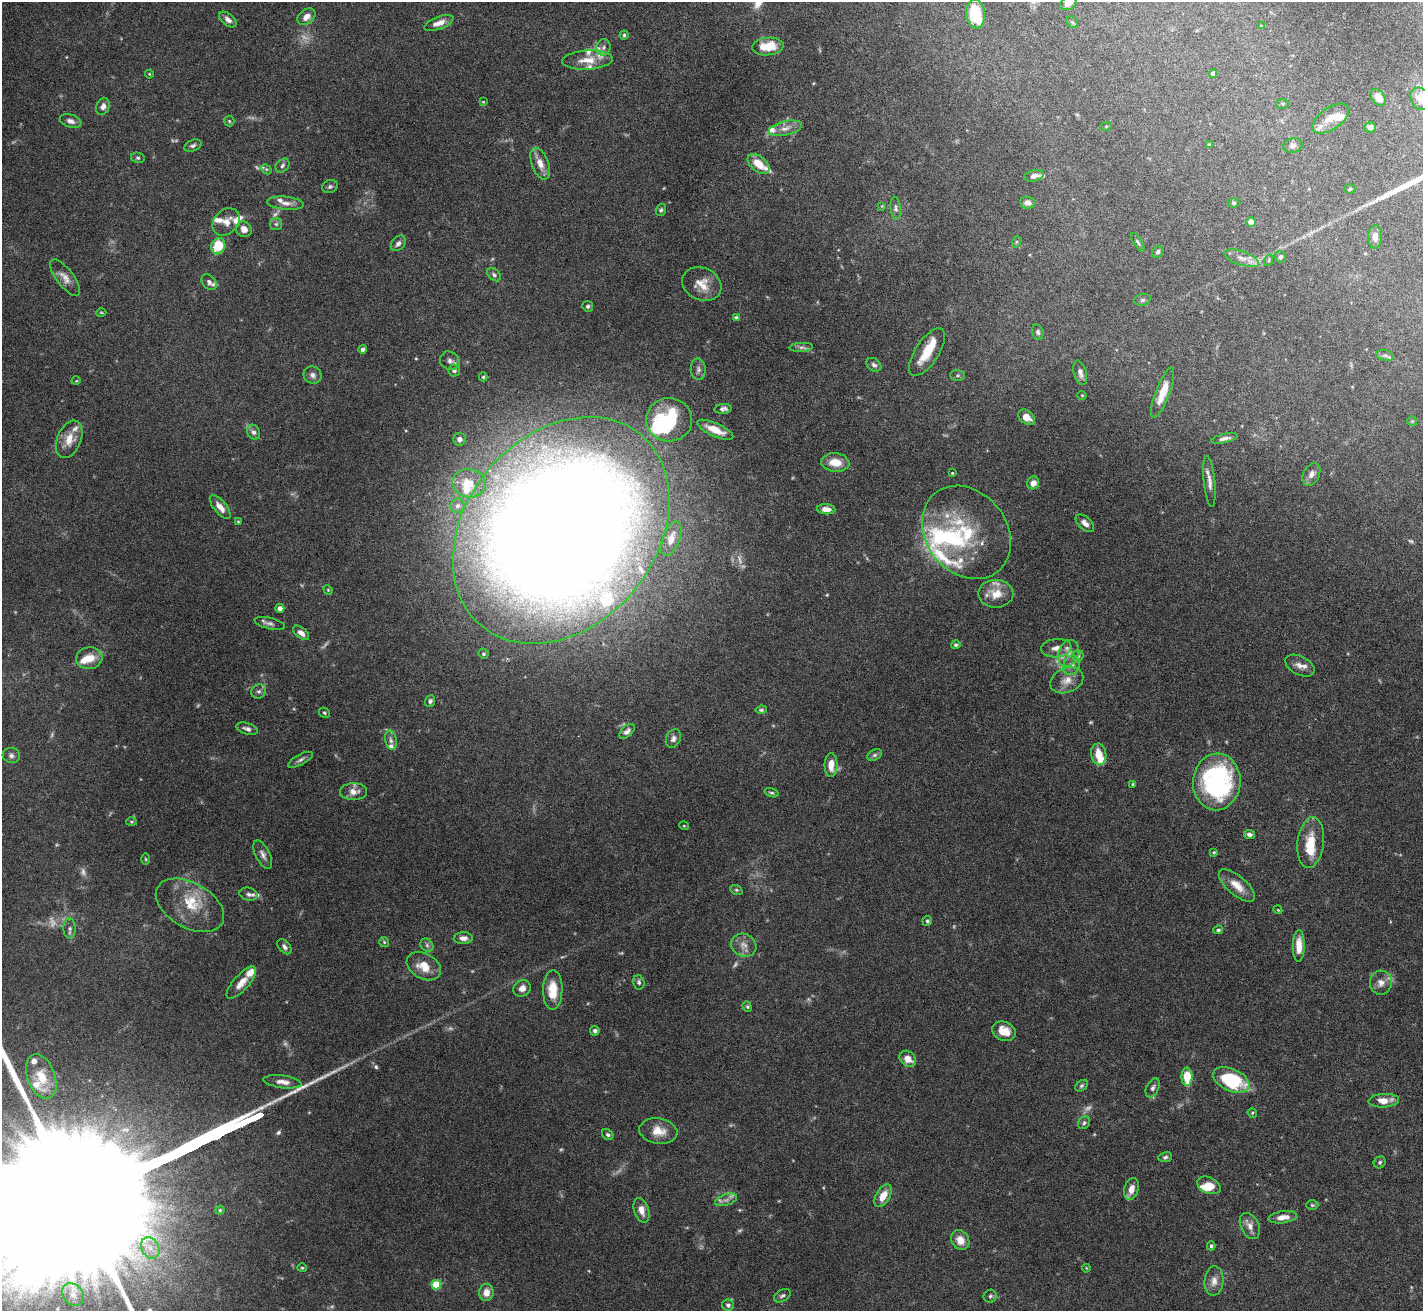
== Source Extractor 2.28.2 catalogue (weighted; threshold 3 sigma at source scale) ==
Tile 10 of 4 x 4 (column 2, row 3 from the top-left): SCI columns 1422-2842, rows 1460-2768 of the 5683 x 5672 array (HDU 1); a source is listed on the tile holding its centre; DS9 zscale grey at full resolution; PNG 1425 x 1313 px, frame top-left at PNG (2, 2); each listed source drawn as its Kron ellipse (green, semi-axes under 4 px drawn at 4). Nothing masked; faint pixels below the display range render black.
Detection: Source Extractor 2.28.2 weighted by HDU 2 'WHT'; one run over the whole footprint, this tile lists its part. Background 0.105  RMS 0.0028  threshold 0.0116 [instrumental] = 3 sigma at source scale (4.09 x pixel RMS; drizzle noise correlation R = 1.36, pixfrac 0.8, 0.05/0.05 arcsec/px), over >= 5 px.
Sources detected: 256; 23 too faint to see at this stretch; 2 inside a brighter object's white glare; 1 long thin detection or spike segment (spike, bleed or trail) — neither listed nor drawn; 33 inside a brighter listed object's ellipse — not listed separately; the other 197 listed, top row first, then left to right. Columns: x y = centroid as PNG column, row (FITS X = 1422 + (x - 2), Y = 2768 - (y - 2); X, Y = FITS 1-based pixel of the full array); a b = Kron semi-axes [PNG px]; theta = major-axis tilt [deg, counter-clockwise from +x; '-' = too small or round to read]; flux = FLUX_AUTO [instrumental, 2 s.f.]
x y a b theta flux
1068 3 9 6 28 1.7
976 14 14 9 -84 9.1
306 17 10 7 37 1.9
228 20 10 6 -40 1.1
1072 22 6 5 - 0.39
439 23 15 6 21 2.2
1261 26 4 4 - 0.23
624 35 4 4 - 0.38
768 46 16 9 6 6
603 47 8 7 - 1
587 60 25 9 3 4
149 74 4 4 - 0.25
1213 74 4 4 - 1.1
1378 97 9 6 -54 2.6
1421 99 12 9 -52 3.1
483 102 3 3 - 0.21
1283 104 6 5 - 0.4
103 106 8 6 68 1.2
1331 119 21 11 35 3.4
71 121 11 6 -18 1.1
229 121 5 5 - 0.4
1106 126 6 3 19 0.25
1370 127 6 5 - 0.92
785 128 17 7 13 2.1
1209 145 4 3 - 0.52
193 146 9 5 21 0.7
1293 146 10 7 13 0.91
138 158 7 5 -14 0.51
540 164 17 8 -70 3.1
758 164 13 7 -39 4.6
282 166 8 6 48 0.72
266 169 6 4 -42 0.39
1034 176 10 5 15 1.2
330 186 8 6 23 0.61
1350 189 5 4 - 0.4
285 203 18 6 -5 1.8
1028 203 7 6 - 1.2
1234 203 6 4 -2 0.37
882 206 4 4 - 0.22
896 208 11 5 -84 0.73
661 210 6 5 - 0.49
226 222 15 11 45 2.7
1251 222 5 4 - 1.9
276 224 6 6 - 0.54
244 229 8 7 - 2.2
1375 237 12 7 90 1.8
1016 242 6 3 71 0.29
1138 242 10 4 -59 0.53
398 243 9 6 49 1.1
218 246 8 7 - 7.8
1158 252 6 5 - 0.61
1280 257 6 5 - 0.69
1242 258 18 7 -19 2.1
1269 260 6 3 72 0.33
494 275 8 5 -40 0.69
65 278 22 8 -53 2.4
209 282 9 6 -48 0.89
702 284 20 16 -24 4
1142 300 8 6 15 0.58
588 306 5 5 - 0.55
101 312 5 3 - 0.24
736 318 4 3 - 0.57
1038 332 8 5 -71 0.59
801 347 12 4 4 0.84
363 349 4 4 - 0.92
927 352 27 11 57 6.2
1385 355 9 5 -13 0.68
450 361 10 8 -33 1.2
874 365 8 6 -37 0.8
698 369 11 7 -87 1.1
454 370 6 6 - 0.86
1080 373 12 6 -74 1.3
312 375 9 8 - 1.2
958 375 7 5 -1 0.5
483 377 4 3 - 0.39
76 381 4 3 - 0.2
1163 393 27 7 70 4.1
1082 395 5 4 - 0.27
723 409 9 5 4 0.92
1026 417 9 6 -36 2.7
669 420 23 21 1 19
1412 421 5 5 - 0.32
715 430 19 6 -24 4.4
254 432 8 6 -63 0.98
1225 438 14 4 12 1.1
69 439 19 12 67 4.2
459 439 6 6 - 1.3
835 462 14 9 -6 4.2
952 473 3 2 - 0.23
1311 474 12 8 63 1.5
1209 482 25 5 -84 2
469 483 17 14 -11 5.8
1033 483 6 6 - 1.7
457 506 7 7 - 1.1
220 507 14 6 -50 2.3
826 509 9 5 -5 1.9
238 521 3 3 - 0.21
1085 523 11 6 -42 1.4
561 530 125 95 50 990
966 532 50 40 -51 23
671 539 18 8 70 3.1
328 590 5 4 - 0.28
996 594 17 14 0 4.2
280 608 4 4 - 1.9
270 623 15 5 -13 1.1
301 633 9 5 -38 1.6
956 645 4 4 - 0.5
1056 648 15 9 5 2.3
1068 653 14 10 68 2.5
484 654 5 4 - 0.44
1078 656 5 5 - 0.59
89 658 13 11 10 3.7
1071 665 10 8 70 1.6
1300 666 16 9 -27 1.9
1067 680 17 12 23 3
259 691 7 6 - 0.76
430 701 6 5 - 0.7
761 710 5 4 - 0.39
324 713 6 5 - 0.45
247 729 11 5 -17 0.98
627 731 9 5 43 1.1
673 738 10 7 64 1.1
391 740 10 5 -78 1
1099 754 11 7 -81 3.7
11 755 8 7 - 0.98
875 755 8 5 27 0.62
300 760 14 5 28 0.91
831 765 12 6 89 3.4
1217 782 28 23 86 45
1132 784 4 3 - 0.27
353 792 13 8 1 2.2
771 793 7 4 -16 0.45
132 822 5 4 - 0.33
684 826 5 3 - 0.24
1249 834 5 4 - 0.87
1311 843 26 13 83 7.2
1214 852 4 4 - 0.29
263 855 15 7 -63 1.4
146 859 6 3 -89 0.29
1237 885 22 9 -40 3.7
736 890 6 4 -21 0.43
249 894 9 6 -14 0.92
190 905 37 22 -30 10
1278 910 4 3 - 0.23
927 921 5 4 - 0.42
70 929 10 6 -89 0.85
1218 930 5 3 - 0.4
463 938 9 6 0 1.5
384 942 5 5 - 0.35
427 945 7 6 - 0.71
744 945 13 11 -30 2.2
1299 946 16 6 89 3.8
284 947 8 5 -50 0.88
424 966 18 12 -29 4.6
639 982 7 6 - 0.7
241 983 20 8 48 3.1
1381 983 12 11 - 2.1
522 988 9 8 - 1.8
553 990 20 9 90 6.3
747 1007 5 4 - 0.37
595 1031 5 5 - 0.76
1004 1031 12 9 -21 4.3
908 1059 9 7 -43 2.6
41 1077 23 13 -70 6.2
1187 1077 9 5 -89 6.9
1231 1080 19 11 -24 22
282 1082 19 6 -7 2
1082 1086 7 5 40 0.49
1153 1088 10 6 64 0.92
1384 1101 15 6 3 3.2
1252 1113 5 4 - 0.32
1084 1123 7 5 51 0.62
658 1131 19 13 -9 4.1
608 1135 6 5 - 0.52
1165 1157 7 5 11 0.56
1380 1162 6 5 - 0.47
1209 1185 12 8 -23 3.1
1131 1189 11 7 74 2.6
883 1196 12 7 60 3.6
726 1200 11 5 18 1.1
1312 1205 6 5 - 0.42
220 1210 4 4 - 0.32
641 1210 13 7 -73 2.2
1283 1217 14 6 8 2.4
1250 1226 14 9 -63 2
960 1240 10 8 -57 3
1211 1246 4 3 - 0.5
150 1248 11 8 -61 2.4
302 1268 5 4 - 0.31
1086 1268 4 3 - 0.22
1214 1281 15 9 86 2.1
436 1285 5 5 - 11
486 1292 8 7 - 2.4
73 1295 12 9 -50 2.1
782 1296 9 5 31 0.68
990 1296 6 6 - 0.6
728 1305 6 5 - 0.64
Isophote crosses this tile's border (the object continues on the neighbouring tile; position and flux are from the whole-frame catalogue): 2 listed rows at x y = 1068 3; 1421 99